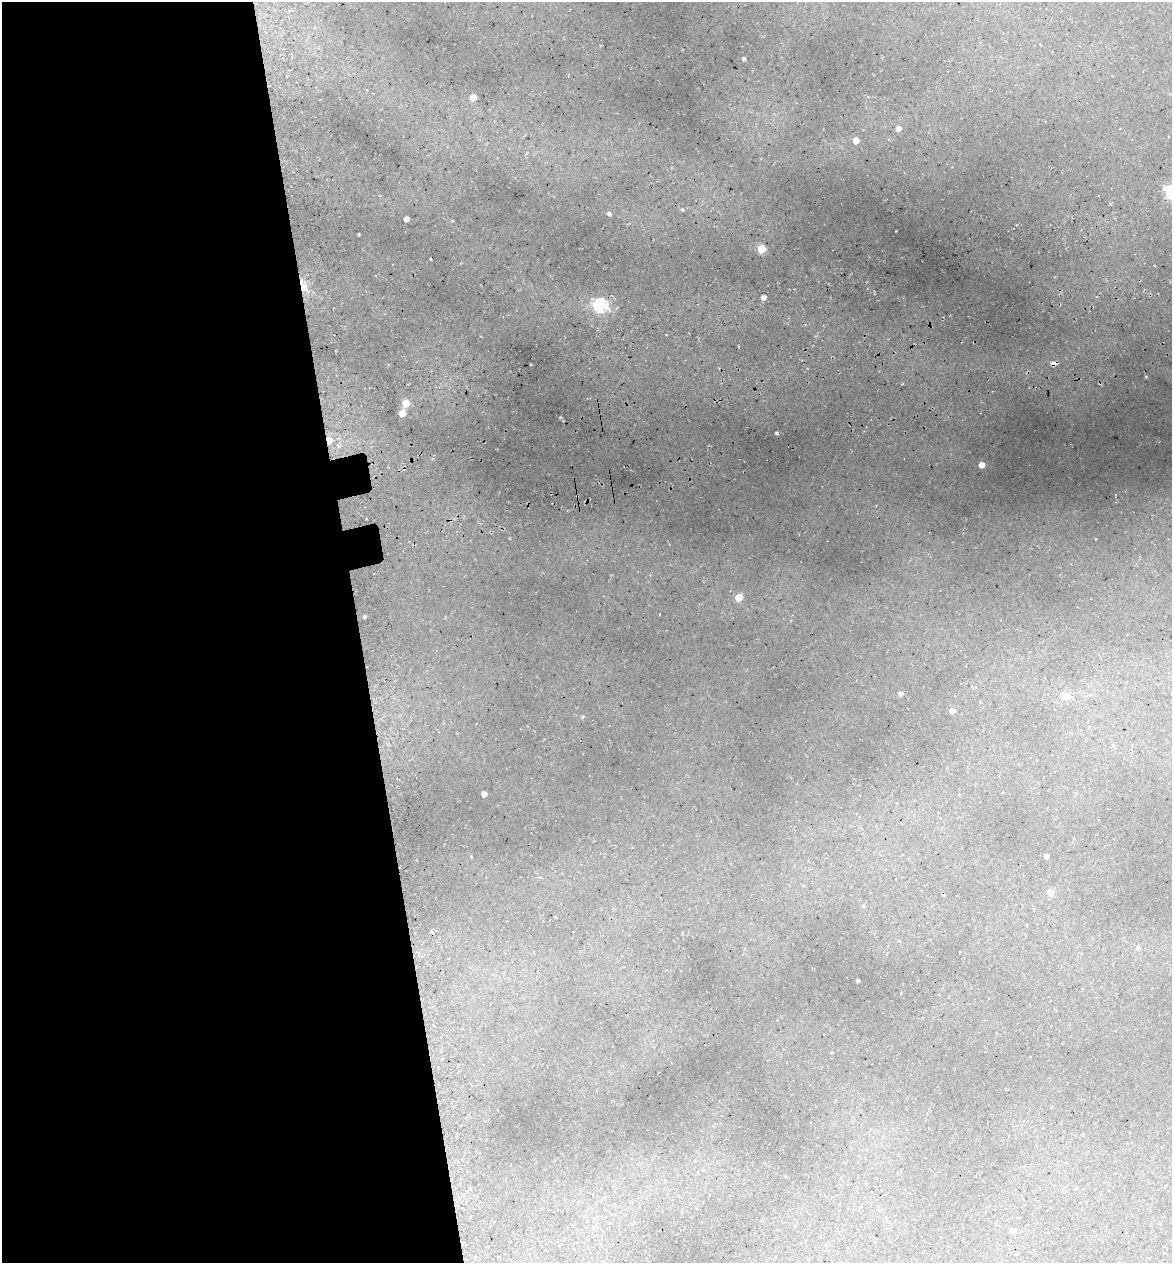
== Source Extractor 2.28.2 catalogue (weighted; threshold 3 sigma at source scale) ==
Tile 9 of 4 x 4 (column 1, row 3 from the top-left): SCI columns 145-1314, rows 1336-2596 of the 4922 x 5194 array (HDU 1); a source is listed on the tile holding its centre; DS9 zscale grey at full resolution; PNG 1174 x 1265 px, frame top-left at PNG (2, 2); no overlay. Shown black and unused: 31% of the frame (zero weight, under 3 of 5 exposures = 5% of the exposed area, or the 3 px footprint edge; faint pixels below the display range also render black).
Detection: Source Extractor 2.28.2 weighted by HDU 2 'WHT'; one run over the whole footprint, this tile lists its part. Background 0.135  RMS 0.0071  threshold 0.0321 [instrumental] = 3 sigma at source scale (4.5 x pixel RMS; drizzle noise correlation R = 1.50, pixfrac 1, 0.0396/0.0396 arcsec/px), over >= 5 px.
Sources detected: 34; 2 cosmic-ray / hot-pixel residue — not listed; the other 32 listed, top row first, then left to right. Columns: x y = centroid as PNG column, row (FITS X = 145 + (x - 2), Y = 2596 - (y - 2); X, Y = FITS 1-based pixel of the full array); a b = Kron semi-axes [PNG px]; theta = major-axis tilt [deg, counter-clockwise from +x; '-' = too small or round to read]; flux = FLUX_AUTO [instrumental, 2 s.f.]
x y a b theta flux
744 59 3 3 - 1.4
473 97 5 5 - 10
898 128 6 5 - 3.7
856 140 5 5 - 8.3
682 210 5 4 - 0.88
609 214 4 4 - 2
406 219 4 4 - 3.5
359 234 3 2 - 0.56
761 249 5 5 - 28
430 259 3 2 - 0.54
302 285 12 5 -72 14
763 297 4 4 - 3.3
600 305 6 6 - 99
1053 363 7 5 18 3.9
406 403 5 5 - 17
402 413 5 5 - 12
329 440 5 4 - 9.9
982 465 4 4 - 6.6
1095 539 3 2 - 0.62
738 598 5 5 - 14
364 617 4 3 - 0.96
900 694 5 5 - 2.4
1066 696 5 5 - 14
952 711 5 5 - 4.1
582 717 5 3 - 0.75
484 794 4 4 - 5
1046 856 4 4 - 2.7
1051 892 5 5 - 7.8
863 906 4 4 - 0.74
1138 948 6 6 - 2
857 981 3 3 - 1.1
1012 1231 5 5 - 5.1
Overlapping masked pixels (flux is a lower limit): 3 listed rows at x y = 302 285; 1053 363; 329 440
Unlisted compact peaks at least as high as the median listed source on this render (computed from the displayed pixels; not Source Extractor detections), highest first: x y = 560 417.